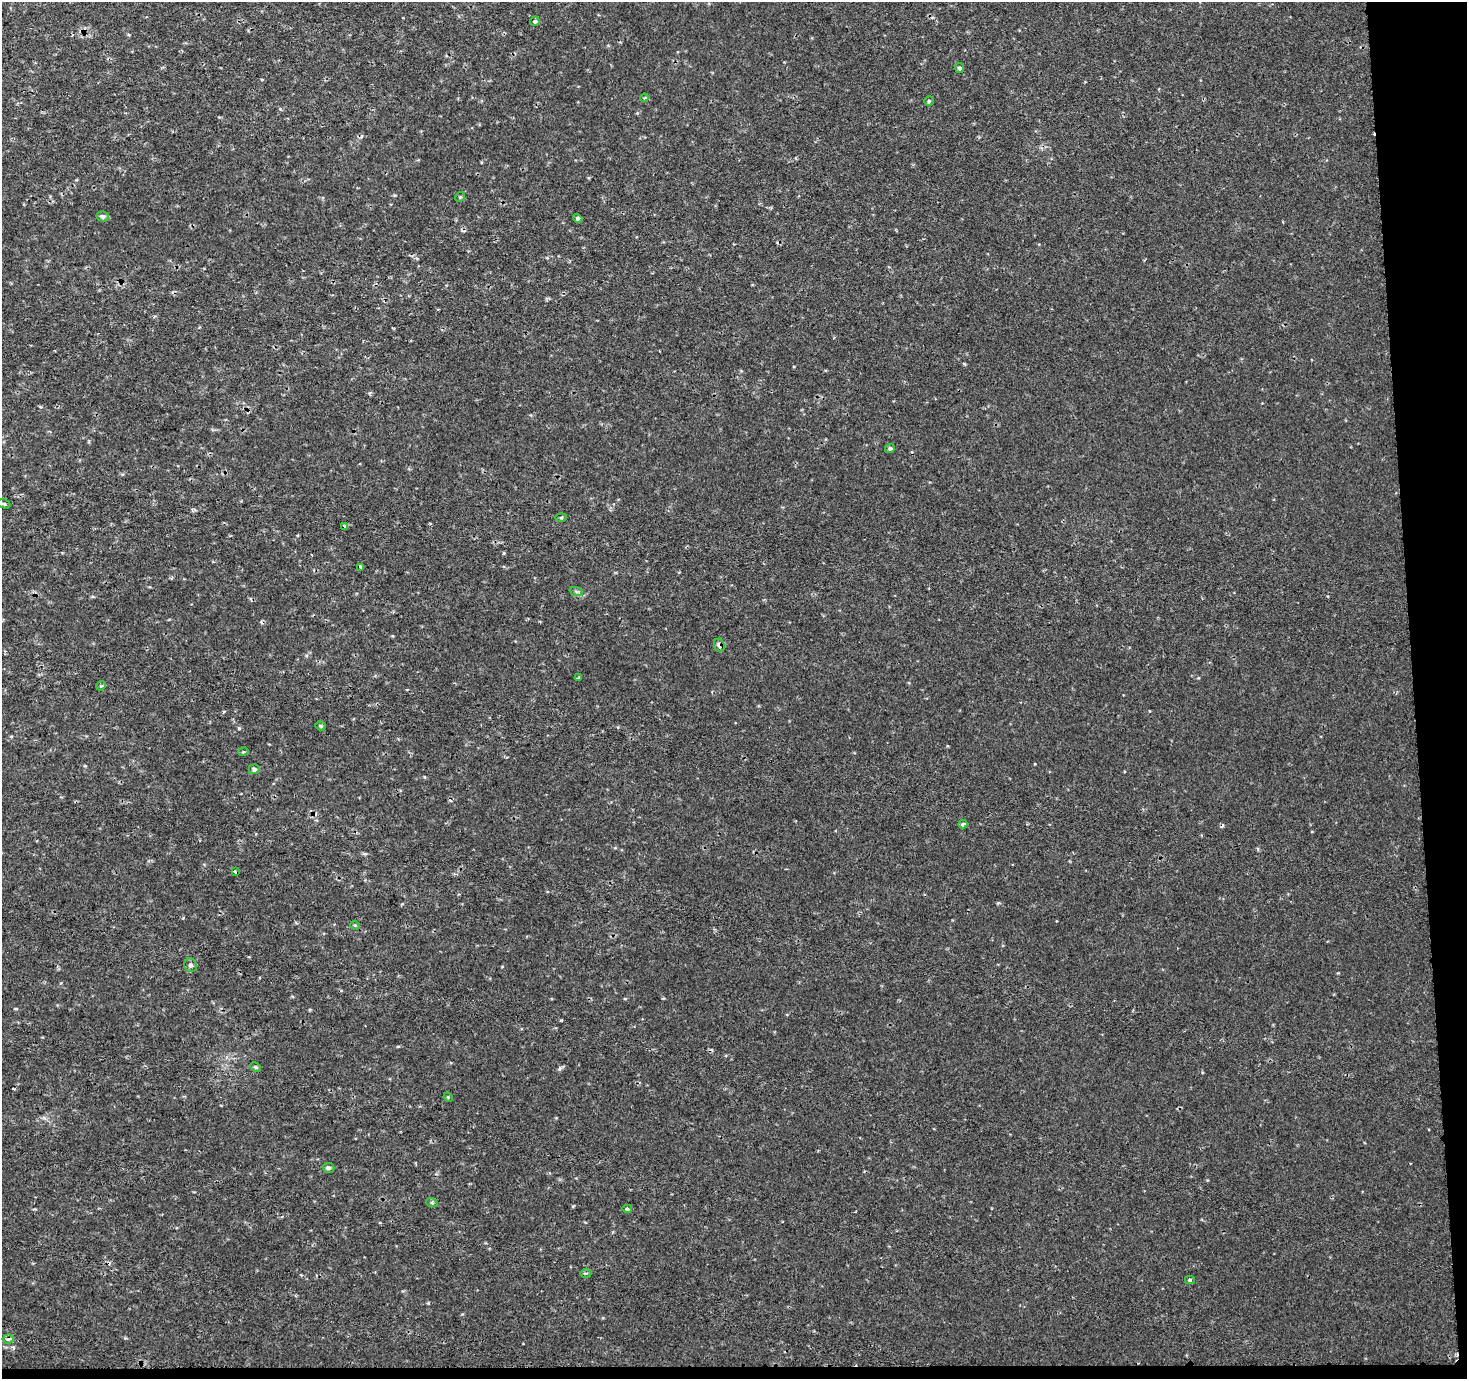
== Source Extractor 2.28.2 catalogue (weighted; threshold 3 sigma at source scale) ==
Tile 9 of 3 x 3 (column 3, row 3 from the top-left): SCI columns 2931-4395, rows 1-1377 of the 4459 x 4133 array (HDU 1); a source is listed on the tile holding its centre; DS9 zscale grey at full resolution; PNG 1469 x 1381 px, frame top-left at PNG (2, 2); each listed source drawn as its Kron ellipse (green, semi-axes under 4 px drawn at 4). Shown black and unused: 5% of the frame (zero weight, under 2 of 3 exposures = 3% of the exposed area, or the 3 px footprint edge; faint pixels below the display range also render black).
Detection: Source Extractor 2.28.2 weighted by HDU 2 'WHT'; one run over the whole footprint, this tile lists its part. Background 0.00663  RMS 0.0043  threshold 0.0195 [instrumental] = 3 sigma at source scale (4.5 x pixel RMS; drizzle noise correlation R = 1.50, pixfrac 1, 0.0396/0.0396 arcsec/px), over >= 5 px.
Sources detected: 38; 7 cosmic-ray / hot-pixel residue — neither listed nor drawn; the other 31 listed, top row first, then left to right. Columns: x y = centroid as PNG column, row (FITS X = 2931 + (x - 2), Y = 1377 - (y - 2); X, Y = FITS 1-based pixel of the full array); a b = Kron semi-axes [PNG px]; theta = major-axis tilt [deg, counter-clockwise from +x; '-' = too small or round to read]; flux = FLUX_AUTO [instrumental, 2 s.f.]
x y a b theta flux
535 21 5 4 - 0.8
959 68 5 4 - 1
644 98 4 3 - 0.5
929 101 5 5 - 0.64
460 197 5 4 - 0.55
103 216 6 5 - 1.2
578 218 5 4 - 1
890 449 5 4 - 0.99
4 504 7 4 -18 0.65
561 517 5 4 - 0.53
345 527 3 3 - 2.4
361 567 3 3 - 1.6
576 591 7 4 -20 0.81
719 645 7 5 -66 1.7
579 678 4 3 - 0.48
101 686 5 4 - 0.53
320 726 5 4 - 0.6
243 752 5 3 - 0.46
254 769 5 5 - 1.1
963 824 4 3 - 1
235 872 4 3 - 1.4
355 925 4 4 - 0.48
190 965 7 6 - 1.3
256 1067 6 4 -27 0.67
448 1097 5 4 - 0.47
329 1168 6 5 - 0.87
432 1203 6 3 -19 0.55
627 1209 5 4 - 0.57
586 1273 5 3 - 0.55
1190 1280 5 4 - 0.63
8 1339 6 4 8 1.3
Overlapping masked pixels (flux is a lower limit): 2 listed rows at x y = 719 645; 8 1339